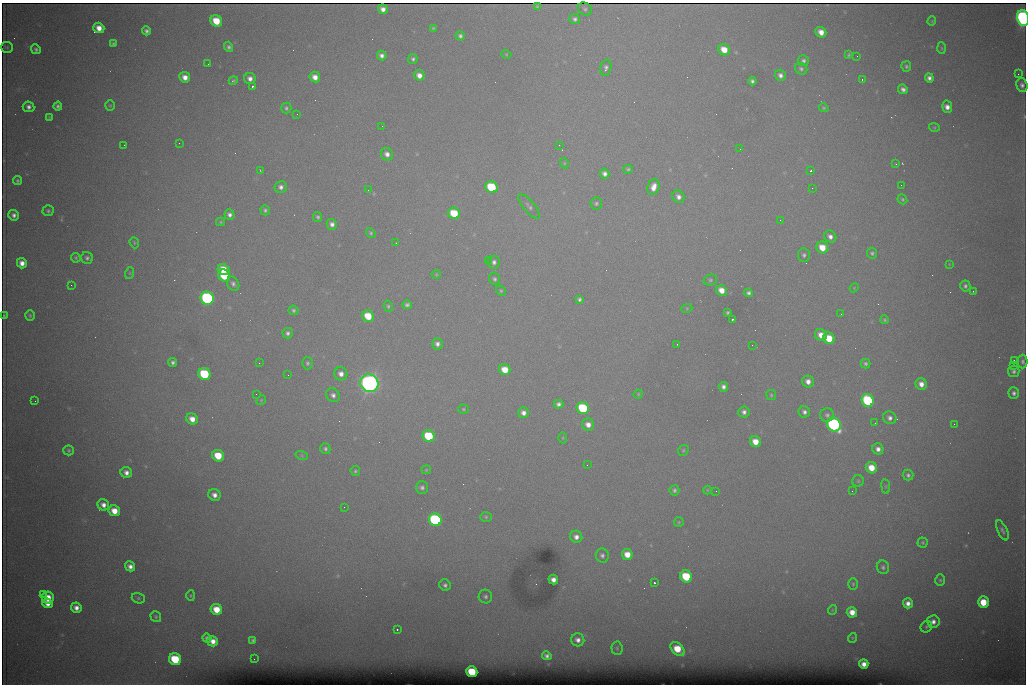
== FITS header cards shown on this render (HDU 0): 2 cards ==
NAXIS1  =                 1024 /fastest changing axis
NAXIS2  =                  682 /next to fastest changing axis

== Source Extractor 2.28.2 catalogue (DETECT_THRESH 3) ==
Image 1024 x 682 px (HDU 0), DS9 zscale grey, 1 PNG px = 1 image px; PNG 1028 x 686 px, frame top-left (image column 1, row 682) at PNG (2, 3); each listed source drawn as its Kron ellipse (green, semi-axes under 4 px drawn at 4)
Background 6470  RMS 54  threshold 162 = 3 sigma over >= 5 px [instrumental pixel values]
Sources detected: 235; all 235 listed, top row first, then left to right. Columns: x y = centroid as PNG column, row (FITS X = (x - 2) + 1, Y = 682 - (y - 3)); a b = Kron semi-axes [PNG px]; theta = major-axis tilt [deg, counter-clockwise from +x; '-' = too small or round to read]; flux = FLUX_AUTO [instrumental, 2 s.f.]
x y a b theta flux
537 7 3 3 - 4.3e+03
383 9 5 5 - 2.1e+04
585 9 7 6 - 2.3e+03
1023 18 8 6 -76 1.3e+06
575 19 5 5 - 9.8e+03
216 21 6 5 - 9.9e+04
932 21 4 4 - 3.6e+03
99 28 6 5 - 3.7e+04
433 28 4 4 - 4.5e+03
146 31 4 4 - 1.1e+04
821 32 6 5 - 3.4e+04
460 36 5 4 - 9.5e+03
113 44 4 3 - 6.5e+03
7 47 6 5 - 3.3e+03
228 47 5 4 - 8.7e+03
942 48 6 4 -87 3.9e+03
36 49 5 4 - 8.5e+03
724 50 6 5 - 5.5e+04
506 54 5 3 - 3.1e+03
382 55 5 4 - 1.5e+04
849 55 3 3 - 5.4e+03
857 56 2 2 - 1.6e+03
413 59 5 4 - 7.9e+03
803 61 5 5 - 1.0e+04
208 64 3 2 - 2.9e+03
906 66 5 5 - 6.9e+03
606 68 8 5 75 1.1e+04
801 69 6 5 - 8.5e+03
1018 74 2 2 - 1.5e+04
419 75 5 5 - 2.6e+04
780 75 6 5 - 1.5e+04
185 77 5 5 - 3.0e+04
315 77 5 5 - 3.0e+04
929 78 5 4 - 1.4e+04
250 79 6 5 - 1.9e+04
862 79 3 2 - 5.0e+03
233 81 5 4 - 5.3e+03
752 81 4 4 - 8.7e+03
1022 85 7 5 -71 1.2e+04
252 86 3 3 - 8.6e+04
903 89 5 4 - 1.4e+04
58 106 4 3 - 8.9e+03
110 106 5 4 - 4.5e+03
29 107 6 5 - 1.5e+04
947 107 6 5 - 2.5e+04
286 108 5 5 - 7.9e+03
824 108 5 4 - 4.7e+03
297 114 2 2 - 2.4e+03
49 117 4 4 - 4.0e+03
382 126 2 2 - 1.7e+03
934 127 5 3 - 3.7e+03
179 143 2 2 - 4.0e+03
124 145 2 2 - 1.9e+03
559 145 2 2 - 2.6e+03
740 149 3 2 - 3.1e+03
387 154 6 5 - 1.8e+04
564 163 5 3 - 3.3e+03
896 164 4 3 - 3.0e+03
628 169 5 4 - 6.1e+03
260 170 3 2 - 2.4e+03
811 171 3 2 - 5.6e+03
605 174 5 4 - 1.6e+04
17 181 4 4 - 6.4e+03
901 185 2 2 - 1.6e+03
281 187 6 6 - 1.5e+04
491 187 6 5 - 2.2e+05
653 187 8 6 74 3.2e+04
812 188 2 2 - 4.0e+03
368 190 2 2 - 8.5e+03
678 197 6 5 - 1.7e+04
902 199 5 4 - 5.9e+03
596 203 6 5 - 7.7e+03
529 206 15 5 -50 1.4e+04
265 210 5 4 - 7.4e+03
48 211 5 5 - 7.0e+03
454 213 6 5 - 1.3e+05
14 215 5 5 - 1.4e+04
229 215 5 5 - 1.4e+04
318 217 5 4 - 7.1e+03
780 220 2 2 - 2.5e+03
221 222 4 4 - 4.5e+03
332 224 5 5 - 1.6e+04
371 233 5 4 - 6.1e+03
830 237 6 5 - 1.7e+04
134 243 6 4 -70 4.8e+03
396 243 3 2 - 4.7e+03
822 247 6 6 - 6.2e+04
872 253 5 5 - 6.8e+03
804 255 7 6 - 9.0e+03
76 258 5 4 - 5.7e+03
87 258 6 5 - 9.5e+03
488 260 2 2 - 2.3e+03
494 262 6 6 - 1.4e+04
22 263 5 5 - 2.8e+04
949 264 3 3 - 2.4e+03
223 270 6 5 - 7.5e+04
130 273 6 4 72 4.2e+03
436 274 4 4 - 3.9e+03
224 276 6 5 - 1.4e+05
494 279 6 5 - 9.1e+03
710 280 7 5 15 7.3e+03
233 284 7 5 -61 1.2e+04
71 285 2 2 - 7.1e+03
965 286 5 5 - 9.2e+03
854 288 4 3 - 3.0e+03
721 290 5 5 - 4.0e+04
501 291 5 4 - 5.3e+03
973 291 2 2 - 2.5e+03
749 293 4 4 - 1.0e+04
207 298 7 6 - 8.5e+05
579 299 4 4 - 8.4e+03
407 305 4 4 - 9.8e+03
388 306 6 4 -78 6.1e+03
687 308 5 3 - 3.6e+03
294 310 5 4 - 7.2e+03
727 313 4 3 - 5.5e+03
841 314 3 3 - 3.1e+03
4 315 3 2 - 3.2e+03
30 315 5 4 - 5.9e+03
368 316 6 5 - 9.3e+04
732 319 3 3 - 8.8e+03
885 320 4 4 - 5.0e+03
288 333 5 5 - 1.1e+04
821 335 6 5 - 3.5e+04
829 338 6 5 - 9.3e+04
437 344 6 5 - 1.5e+04
677 344 2 2 - 2.1e+03
752 345 2 2 - 4.2e+03
1014 360 2 2 - 2.1e+03
1023 361 7 5 90 8.0e+03
173 362 4 4 - 9.7e+03
259 363 2 2 - 2.0e+03
308 363 6 5 - 7.8e+03
865 364 5 5 - 8.0e+03
1013 366 2 2 - 2.1e+04
505 370 6 5 - 6.2e+04
1014 371 6 5 - 9.9e+03
204 374 6 5 - 2.6e+05
341 374 7 6 - 2.4e+04
288 375 2 2 - 1.6e+03
808 381 6 6 - 2.4e+04
369 383 9 8 - 2.2e+06
921 384 6 5 - 2.9e+04
723 387 5 4 - 1.4e+04
1014 393 6 5 - 1.1e+04
256 394 2 2 - 1.5e+03
638 394 5 4 - 3.7e+03
333 395 7 6 - 1.6e+04
771 395 5 5 - 5.0e+03
261 400 5 4 - 4.1e+03
868 400 6 6 - 3.9e+05
35 401 2 2 - 1.6e+03
559 404 5 4 - 1.2e+04
583 408 6 6 - 2.6e+05
463 409 5 4 - 4.5e+03
744 412 6 5 - 1.4e+04
804 412 6 5 - 1.3e+04
523 413 5 5 - 2.0e+04
827 415 7 7 - 1.1e+04
890 418 7 6 - 1.5e+04
192 419 6 5 - 3.6e+04
875 423 2 2 - 2.0e+03
834 424 7 6 - 9.8e+05
954 424 2 2 - 9.6e+03
588 425 6 6 - 2.6e+04
429 436 6 5 - 2.1e+05
563 438 5 3 - 3.9e+03
755 442 6 5 - 4.9e+04
325 449 5 5 - 8.6e+03
878 449 6 5 - 1.8e+04
69 450 5 5 - 6.3e+03
683 450 6 5 - 5.2e+03
218 456 6 5 - 1.0e+05
302 456 6 4 -19 5.0e+03
587 465 2 2 - 3.5e+03
871 468 6 5 - 6.3e+04
426 470 5 4 - 3.9e+03
355 471 5 4 - 6.1e+03
126 473 6 5 - 2.1e+04
908 475 5 5 - 9.2e+03
858 481 6 5 - 6.4e+03
886 486 7 4 -82 5.2e+03
422 487 6 6 - 1.1e+04
674 490 5 5 - 8.7e+03
707 490 4 4 - 3.5e+03
716 491 2 2 - 2.0e+03
852 491 2 2 - 1.7e+03
214 495 6 6 - 2.1e+04
103 505 6 5 - 2.3e+04
344 507 3 2 - 3.9e+03
114 511 6 5 - 5.4e+04
486 517 6 5 - 5.4e+03
435 520 6 6 - 6.9e+05
679 522 5 4 - 4.7e+03
1002 530 11 5 -65 1.0e+04
576 537 6 6 - 1.9e+04
923 542 5 5 - 5.8e+03
627 554 5 5 - 4.8e+04
602 555 7 6 - 1.2e+04
130 566 5 4 - 2.1e+04
883 567 7 6 - 9.2e+03
686 576 6 5 - 1.9e+05
553 580 5 4 - 2.2e+04
940 580 6 5 - 5.9e+03
654 583 3 3 - 9.6e+04
853 584 6 5 - 5.5e+03
445 585 6 5 - 1.1e+04
43 594 3 2 - 1.1e+04
191 596 5 4 - 3.9e+03
485 597 7 6 - 1.1e+04
48 598 6 6 - 6.6e+04
138 598 7 5 -15 6.5e+03
983 602 5 5 - 1.0e+05
48 603 5 4 - 3.1e+04
908 603 5 5 - 2.2e+04
76 608 5 5 - 2.3e+04
216 609 6 5 - 7.3e+04
832 610 5 3 - 3.0e+03
852 612 5 5 - 4.1e+04
156 617 5 5 - 5.8e+03
933 622 6 6 - 1.9e+04
926 627 6 5 - 6.1e+03
397 629 3 2 - 4.8e+03
207 638 4 4 - 1.1e+04
852 638 5 3 - 2.7e+03
253 640 4 3 - 7.1e+03
578 640 6 6 - 2.0e+04
213 641 5 5 - 3.0e+04
617 648 6 5 - 6.5e+03
678 649 8 5 -44 1.0e+05
547 656 5 4 - 1.2e+04
175 659 6 5 - 2.0e+05
254 659 2 2 - 4.4e+03
864 664 5 4 - 2.6e+04
472 672 5 5 - 1.6e+05
At the frame edge (FLAGS 8, measured only in part): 1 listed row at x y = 1023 18

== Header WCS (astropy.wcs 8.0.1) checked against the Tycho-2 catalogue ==
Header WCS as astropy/WCSLIB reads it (CRVAL/CRPIX/CD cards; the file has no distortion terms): RA---TAN/DEC--TAN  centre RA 07:06:07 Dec +31:10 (106.53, +31.16 deg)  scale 1.44 arcsec/px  FOV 24.5' x 16.3'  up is -93 deg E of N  parity flipped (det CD > 0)
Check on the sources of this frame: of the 60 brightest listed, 8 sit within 2.2 arcsec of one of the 15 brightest Tycho-2 stars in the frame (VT <= 12.35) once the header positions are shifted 0.31 arcsec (0.26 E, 0.16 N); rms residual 1.19 arcsec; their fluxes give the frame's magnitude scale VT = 25.36 - 2.5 log10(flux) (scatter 0.33 mag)
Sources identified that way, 8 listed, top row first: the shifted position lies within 2.2 arcsec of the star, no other Tycho-2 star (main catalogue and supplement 1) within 4.4 arcsec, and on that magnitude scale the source's flux lands within +1.5 / -3 mag of the star's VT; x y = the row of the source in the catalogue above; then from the Tycho-2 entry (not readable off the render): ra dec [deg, ICRS J2000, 3 dp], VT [Tycho-2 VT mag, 2 dp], TYC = Tycho-2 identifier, HIP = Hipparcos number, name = IAU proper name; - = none
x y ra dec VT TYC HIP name
491 187 106.458 +31.151 12.35 2438-728-1 - -
204 374 106.551 +31.041 11.84 2438-663-1 - -
369 383 106.552 +31.106 9.20 2438-180-1 - -
868 400 106.550 +31.305 11.61 2438-184-1 - -
583 408 106.559 +31.192 11.79 2438-1039-1 - -
834 424 106.562 +31.292 10.01 2438-106-1 - -
435 520 106.614 +31.135 11.36 2438-550-1 - -
472 672 106.684 +31.152 11.76 2438-931-1 - -